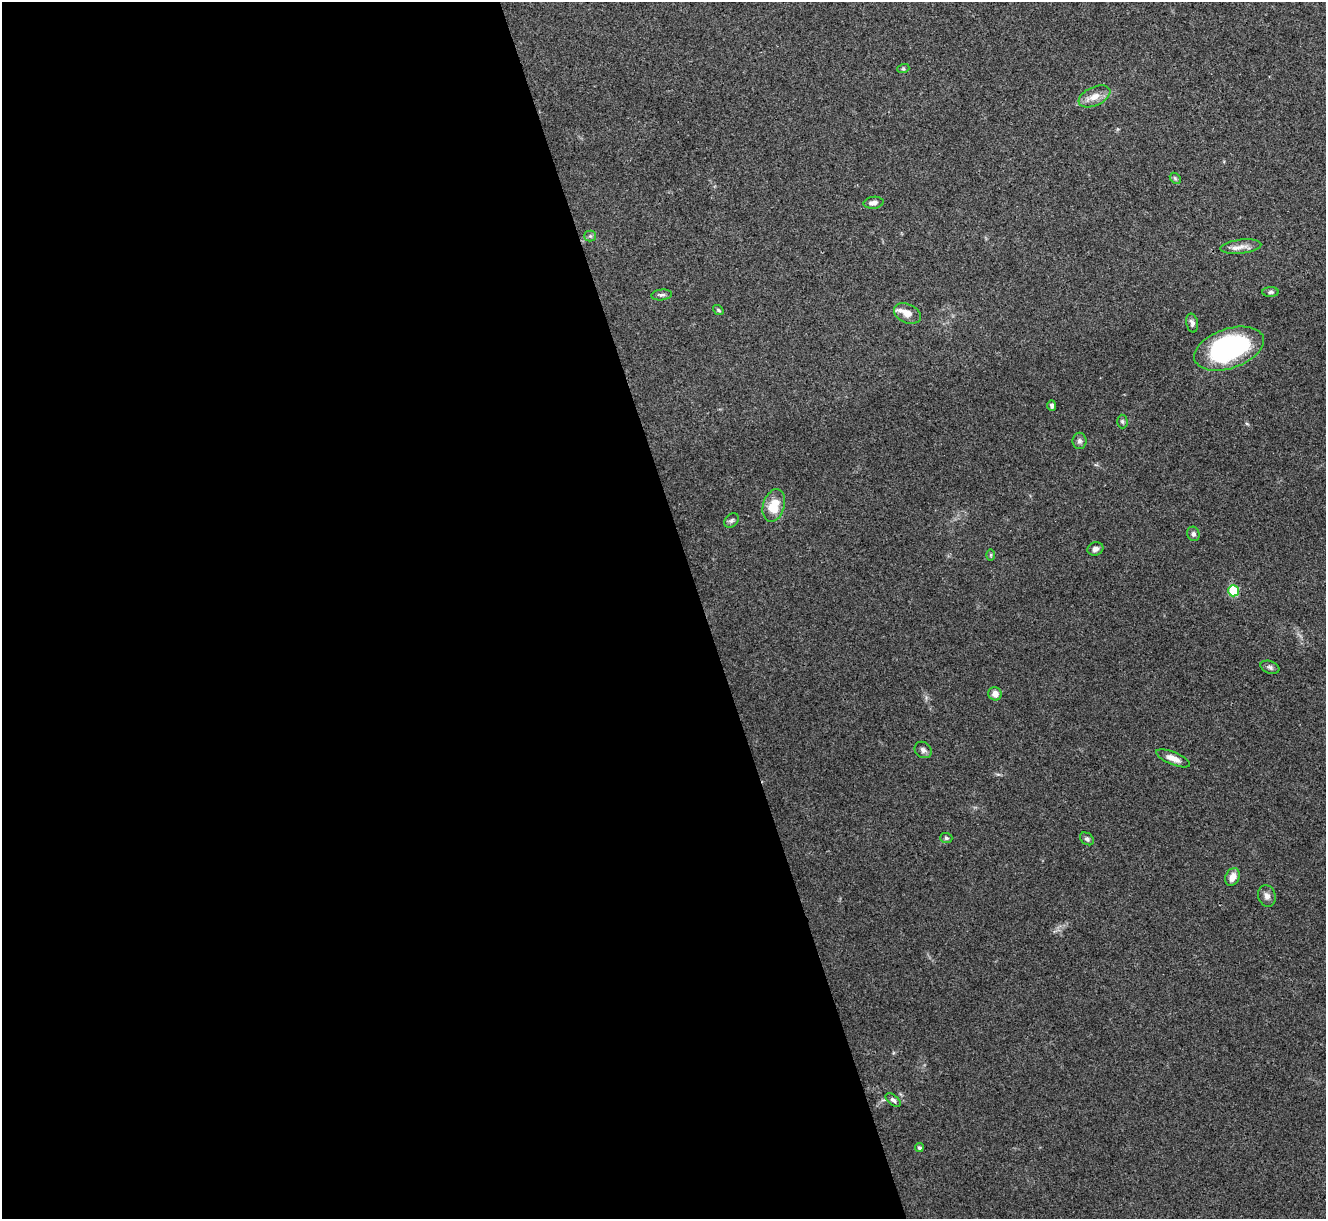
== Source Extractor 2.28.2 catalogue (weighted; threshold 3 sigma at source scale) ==
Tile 9 of 4 x 4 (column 1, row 3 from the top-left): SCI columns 2-1325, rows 1364-2580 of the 5300 x 5287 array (HDU 1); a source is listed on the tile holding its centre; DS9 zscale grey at full resolution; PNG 1328 x 1221 px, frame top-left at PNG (2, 2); each listed source drawn as its Kron ellipse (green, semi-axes under 4 px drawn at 4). Shown black and unused: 53% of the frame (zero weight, under 3 of 4 exposures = <1% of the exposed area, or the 3 px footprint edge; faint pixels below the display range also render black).
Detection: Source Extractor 2.28.2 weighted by HDU 2 'WHT'; one run over the whole footprint, this tile lists its part. Background 0.0571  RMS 0.0056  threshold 0.0253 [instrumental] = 3 sigma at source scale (4.5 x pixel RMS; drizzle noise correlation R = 1.50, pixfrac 1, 0.05/0.05 arcsec/px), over >= 5 px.
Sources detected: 32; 1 inside a brighter listed object's ellipse — not listed separately; the other 31 listed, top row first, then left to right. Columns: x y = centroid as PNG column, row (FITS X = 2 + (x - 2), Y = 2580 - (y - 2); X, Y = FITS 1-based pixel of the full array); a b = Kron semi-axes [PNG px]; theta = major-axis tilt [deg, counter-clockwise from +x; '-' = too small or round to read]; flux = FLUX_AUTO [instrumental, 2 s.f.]
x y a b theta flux
903 69 6 4 18 0.68
1094 96 17 9 25 5.7
1175 178 6 4 -45 0.86
873 203 10 6 7 2.8
590 236 5 5 - 1
1241 247 20 7 6 4.4
1270 292 8 5 2 1.3
662 295 10 5 5 1.5
718 310 6 3 -37 0.7
907 313 14 9 -24 5.1
1192 323 9 5 -78 1.9
1229 349 36 19 19 84
1052 405 5 4 - 1.4
1122 421 7 5 -88 0.98
1079 441 8 7 - 1.6
774 505 17 10 74 13
731 520 8 6 45 1.5
1193 534 7 6 - 1.6
1095 549 8 6 16 2.5
991 555 6 4 90 0.77
1233 591 5 5 - 28
1270 667 10 6 -20 1.6
995 694 7 6 - 3.8
923 750 9 7 -40 2
1173 758 18 6 -22 4.4
946 838 6 5 - 1.1
1087 839 8 5 -36 1.3
1232 877 9 7 64 4.9
1267 896 11 9 -72 2.6
893 1100 9 5 -38 1.5
919 1148 4 4 - 1.2